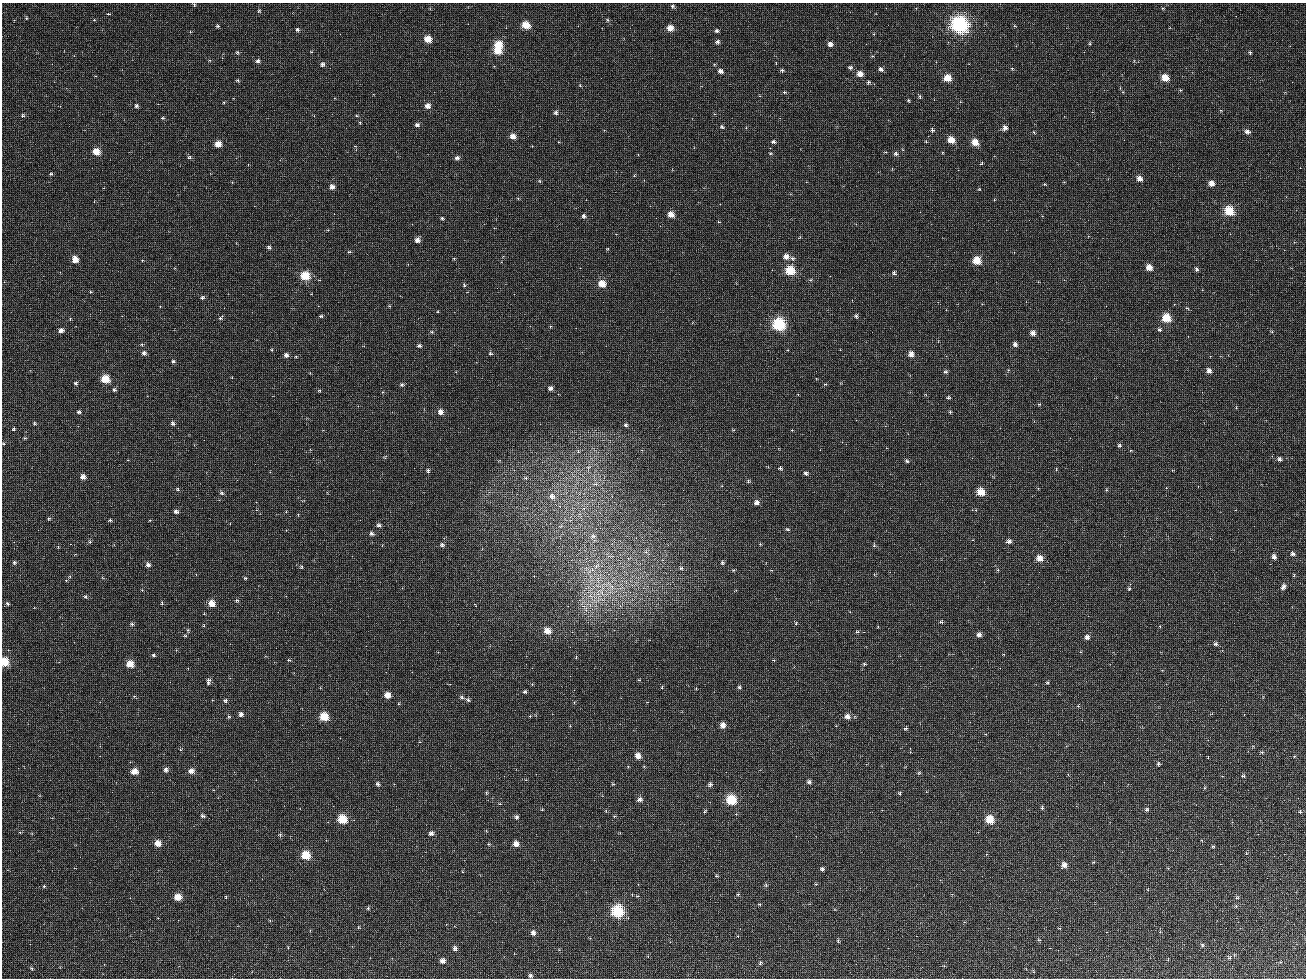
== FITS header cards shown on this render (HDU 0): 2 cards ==
NAXIS1  =                 1304 / length of data axis 1
NAXIS2  =                  976 / length of data axis 2

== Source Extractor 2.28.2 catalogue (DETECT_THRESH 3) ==
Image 1304 x 976 px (HDU 0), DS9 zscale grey, 1 PNG px = 1 image px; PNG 1308 x 980 px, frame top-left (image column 1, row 976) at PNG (2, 3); no overlay
Background 192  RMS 99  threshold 296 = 3 sigma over >= 5 px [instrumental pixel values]
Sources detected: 286; all 286 listed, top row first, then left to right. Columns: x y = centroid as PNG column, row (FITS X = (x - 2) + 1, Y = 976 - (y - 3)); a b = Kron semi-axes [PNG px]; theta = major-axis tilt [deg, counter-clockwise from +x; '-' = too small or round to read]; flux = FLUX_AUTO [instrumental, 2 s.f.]
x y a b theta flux
194 5 4 4 - 6.6e+03
672 6 5 4 - 1.3e+04
1163 8 5 3 - 6.0e+03
259 11 5 4 - 6.8e+03
108 14 4 3 - 7.2e+03
26 18 4 4 - 6.7e+03
94 20 4 3 - 5.3e+03
607 20 5 4 - 8.9e+03
960 24 9 8 - 1.9e+06
525 25 6 5 - 1.5e+05
218 26 4 3 - 1.1e+04
670 28 5 4 - 8.9e+04
297 30 5 4 - 1.4e+04
716 31 5 4 - 1.3e+04
190 32 4 3 - 4.9e+03
427 39 5 5 - 1.1e+05
718 42 5 4 - 1.7e+04
498 44 6 5 - 1.8e+05
830 44 5 4 - 3.3e+04
1090 44 4 3 - 6.7e+03
497 50 6 5 - 1.5e+05
237 52 5 4 - 8.7e+03
1250 52 4 3 - 1.1e+04
872 56 4 3 - 6.5e+03
210 60 4 3 - 5.7e+03
257 61 6 5 - 1.8e+04
322 64 4 4 - 2.2e+04
850 68 5 4 - 1.4e+04
1012 68 4 4 - 7.1e+03
881 69 5 5 - 1.8e+04
782 70 4 3 - 1.2e+04
720 71 5 4 - 3.0e+04
860 74 5 4 - 6.3e+04
948 78 5 5 - 1.6e+05
1165 78 6 5 - 1.2e+05
238 80 5 4 - 7.9e+03
868 82 3 3 - 1.3e+04
580 85 4 4 - 5.9e+03
1180 90 4 4 - 6.6e+03
784 92 4 4 - 7.8e+03
920 97 6 4 -73 8.6e+03
908 100 4 3 - 6.9e+03
224 102 3 3 - 6.1e+03
136 106 4 4 - 1.6e+04
427 106 6 5 - 4.2e+04
556 112 4 4 - 1.8e+04
22 115 5 5 - 1.1e+04
163 118 4 4 - 7.4e+03
360 122 4 3 - 7.5e+03
417 125 6 5 - 1.7e+04
722 127 5 4 - 1.2e+04
1005 128 5 4 - 3.2e+04
932 130 3 3 - 1.6e+04
1034 132 4 3 - 6.1e+03
1247 132 6 5 - 2.9e+04
513 136 5 5 - 4.9e+04
951 140 5 5 - 1.1e+05
926 141 4 3 - 5.3e+03
773 142 6 4 -6 1.3e+04
975 142 6 5 - 1.0e+05
218 144 5 4 - 9.7e+04
96 152 5 5 - 1.3e+05
770 153 4 4 - 6.6e+03
896 154 4 4 - 1.7e+04
189 157 6 4 2 1.1e+04
457 158 5 4 - 2.2e+04
981 163 4 3 - 6.6e+03
51 174 5 4 - 9.8e+03
1140 178 5 4 - 5.1e+04
540 181 6 4 -70 6.9e+03
1211 183 5 5 - 5.5e+04
332 187 5 5 - 3.3e+04
979 189 4 3 - 4.9e+03
1229 211 6 5 - 3.1e+05
671 214 5 5 - 7.3e+04
584 216 4 4 - 1.8e+04
442 218 3 3 - 1.0e+04
417 240 5 5 - 3.6e+04
269 247 5 4 - 1.5e+04
349 252 4 3 - 7.1e+03
786 256 5 5 - 3.9e+04
454 258 5 3 - 5.4e+03
792 258 6 4 -15 1.0e+04
75 259 6 5 - 7.1e+04
142 260 4 2 - 4.2e+03
977 260 6 5 - 1.6e+05
1149 267 5 5 - 7.4e+04
1196 269 5 4 - 1.1e+04
790 270 6 5 - 3.2e+05
894 273 5 3 - 1.3e+04
305 276 6 5 - 2.6e+05
810 280 4 3 - 6.0e+03
602 284 5 5 - 1.2e+05
464 285 5 4 - 7.6e+03
497 288 2 2 - 1.2e+04
91 292 4 3 - 5.5e+03
202 298 3 3 - 1.2e+04
100 310 2 2 - 3.9e+03
321 316 4 3 - 9.1e+03
856 316 4 3 - 1.3e+04
220 318 4 3 - 1.0e+04
1166 318 6 5 - 2.0e+05
779 324 7 6 - 8.8e+05
550 326 4 3 - 5.6e+03
61 330 5 4 - 2.6e+04
1160 330 5 4 - 1.1e+04
432 332 4 4 - 6.6e+03
1033 333 5 5 - 3.9e+04
142 344 4 3 - 6.8e+03
1015 344 5 5 - 2.1e+04
419 346 4 4 - 1.2e+04
272 350 3 2 - 5.5e+03
144 353 4 4 - 2.1e+04
490 354 4 3 - 7.9e+03
911 354 5 5 - 5.3e+04
286 355 5 4 - 2.1e+04
173 361 4 3 - 1.0e+04
1008 370 3 3 - 4.9e+03
1209 370 6 5 - 2.8e+04
945 372 5 5 - 1.0e+04
105 379 6 5 - 2.0e+05
75 383 5 5 - 9.9e+03
402 384 5 4 - 1.1e+04
825 384 4 3 - 6.3e+03
550 388 4 4 - 2.0e+04
114 390 4 4 - 1.3e+04
319 390 5 3 - 6.2e+03
948 398 4 4 - 1.0e+04
1039 404 5 3 - 5.6e+03
1236 408 4 3 - 4.7e+03
79 412 5 4 - 1.2e+04
440 412 5 5 - 3.5e+04
950 412 3 3 - 8.4e+03
34 423 4 3 - 6.8e+03
172 424 5 4 - 1.6e+04
626 425 4 4 - 1.0e+04
14 429 4 3 - 8.2e+03
792 430 3 2 - 5.5e+03
25 438 4 4 - 6.3e+03
1119 445 5 5 - 1.1e+04
578 451 6 5 - 8.3e+03
313 458 3 2 - 1.1e+04
1279 459 5 4 - 1.5e+04
907 461 6 4 -41 1.0e+04
780 468 3 3 - 1.4e+04
428 470 4 3 - 1.3e+04
806 473 5 4 - 1.8e+04
83 477 5 4 - 4.2e+04
526 478 5 4 - 1.1e+04
748 481 5 5 - 9.4e+03
595 484 7 4 16 1.2e+04
178 489 5 4 - 8.5e+03
1106 490 5 3 - 5.7e+03
981 492 5 5 - 1.8e+05
222 493 6 4 -27 1.1e+04
552 496 7 6 - 3.8e+04
756 502 5 5 - 2.6e+04
176 512 4 3 - 2.0e+04
49 518 4 4 - 9.7e+03
110 520 3 3 - 1.2e+04
378 525 6 5 - 1.5e+04
561 526 6 5 - 1.2e+04
787 529 6 3 -26 8.5e+03
371 534 5 4 - 1.6e+04
593 536 9 6 8 2.3e+04
1009 541 6 5 - 2.1e+04
90 542 5 4 - 9.5e+03
442 544 4 4 - 1.7e+04
760 544 4 3 - 5.4e+03
874 546 5 4 - 8.5e+03
1293 554 5 4 - 1.8e+04
1274 557 5 4 - 2.6e+04
1040 558 5 5 - 6.4e+04
14 562 5 4 - 1.1e+04
722 562 5 3 - 9.5e+03
148 565 5 5 - 2.2e+04
596 566 9 5 37 2.6e+04
302 567 4 3 - 7.4e+03
681 568 5 5 - 9.6e+03
998 570 4 4 - 6.9e+03
70 576 5 3 - 7.1e+03
245 578 4 3 - 7.6e+03
66 580 4 4 - 6.8e+03
1283 587 7 4 50 2.7e+04
1129 589 5 4 - 7.3e+03
142 590 2 2 - 4.2e+03
601 592 7 4 -71 1.9e+04
86 596 5 4 - 1.1e+04
237 600 5 4 - 8.9e+03
162 603 4 3 - 6.2e+03
211 603 5 5 - 8.9e+04
8 604 4 4 - 1.1e+04
586 609 7 4 -73 1.5e+04
941 622 5 4 - 1.0e+04
796 623 5 4 - 6.4e+03
132 624 4 4 - 1.2e+04
188 630 4 4 - 8.5e+03
547 631 6 5 - 8.2e+04
857 632 5 3 - 8.0e+03
979 635 5 5 - 2.5e+04
185 636 5 3 - 5.9e+03
1087 637 5 5 - 2.7e+04
1216 644 5 4 - 1.4e+04
438 652 2 2 - 3.0e+03
153 655 5 4 - 1.0e+04
576 657 4 3 - 5.8e+03
289 660 4 3 - 7.6e+03
4 662 5 5 - 2.8e+05
130 664 5 5 - 1.1e+05
864 664 4 3 - 8.4e+03
208 681 9 5 71 1.9e+04
1048 682 5 3 - 7.4e+03
662 687 4 3 - 4.9e+03
739 687 5 5 - 9.4e+03
525 692 4 4 - 1.0e+04
387 695 5 5 - 6.4e+04
134 696 4 3 - 5.8e+03
462 698 5 5 - 1.3e+04
225 700 5 4 - 1.5e+04
468 700 4 4 - 1.5e+04
1078 706 3 3 - 5.4e+03
240 714 5 4 - 2.6e+04
530 716 4 3 - 6.0e+03
847 716 6 6 - 3.4e+04
229 717 5 4 - 8.0e+03
324 717 6 5 - 2.0e+05
722 725 5 5 - 4.1e+04
906 728 5 4 - 1.0e+04
1262 752 4 3 - 1.1e+04
638 756 5 4 - 6.4e+04
1294 756 4 3 - 6.4e+03
1158 764 4 4 - 9.9e+03
166 770 4 4 - 2.2e+04
134 771 6 5 - 5.9e+04
191 771 6 5 - 4.4e+04
919 773 5 3 - 5.9e+03
1243 776 4 4 - 1.1e+04
809 782 4 4 - 1.6e+04
378 784 4 3 - 1.6e+04
613 784 4 3 - 5.6e+03
710 784 4 4 - 1.6e+04
486 793 5 3 - 5.6e+03
900 793 5 3 - 7.3e+03
639 800 5 4 - 2.3e+04
731 800 6 6 - 4.1e+05
1042 808 3 3 - 1.2e+04
1146 810 5 4 - 1.2e+04
704 811 5 3 - 6.4e+03
1300 812 3 3 - 8.6e+03
202 816 4 3 - 1.4e+04
614 816 4 4 - 6.2e+03
516 817 5 4 - 1.3e+04
342 819 6 5 - 3.0e+05
990 819 6 5 - 2.2e+05
20 832 4 3 - 6.2e+03
431 833 5 4 - 2.1e+04
280 834 5 5 - 1.0e+04
157 843 5 5 - 7.7e+04
488 844 4 4 - 6.2e+03
516 844 4 4 - 5.7e+04
1213 846 5 3 - 6.2e+03
305 856 5 5 - 2.7e+05
1064 865 5 5 - 4.8e+04
822 869 4 4 - 1.4e+04
716 876 4 3 - 5.7e+03
816 884 4 4 - 5.4e+03
766 885 5 4 - 7.3e+03
44 886 4 4 - 8.0e+03
738 894 3 3 - 9.6e+03
177 897 5 5 - 1.1e+05
226 897 4 3 - 5.3e+03
1237 898 5 3 - 7.0e+03
759 904 4 3 - 4.9e+03
1236 906 5 4 - 8.2e+03
368 908 4 4 - 9.3e+03
617 912 7 7 - 8.0e+05
533 933 5 5 - 2.6e+04
738 936 2 2 - 3.6e+03
838 941 4 3 - 7.5e+03
1202 945 5 4 - 1.0e+04
455 948 4 4 - 2.6e+04
1230 958 6 5 - 1.1e+04
442 961 6 5 - 3.7e+04
760 963 5 4 - 9.7e+03
32 968 6 4 -41 1.0e+04
530 976 4 4 - 1.4e+04
At the frame edge (FLAGS 8, measured only in part): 1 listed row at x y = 4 662